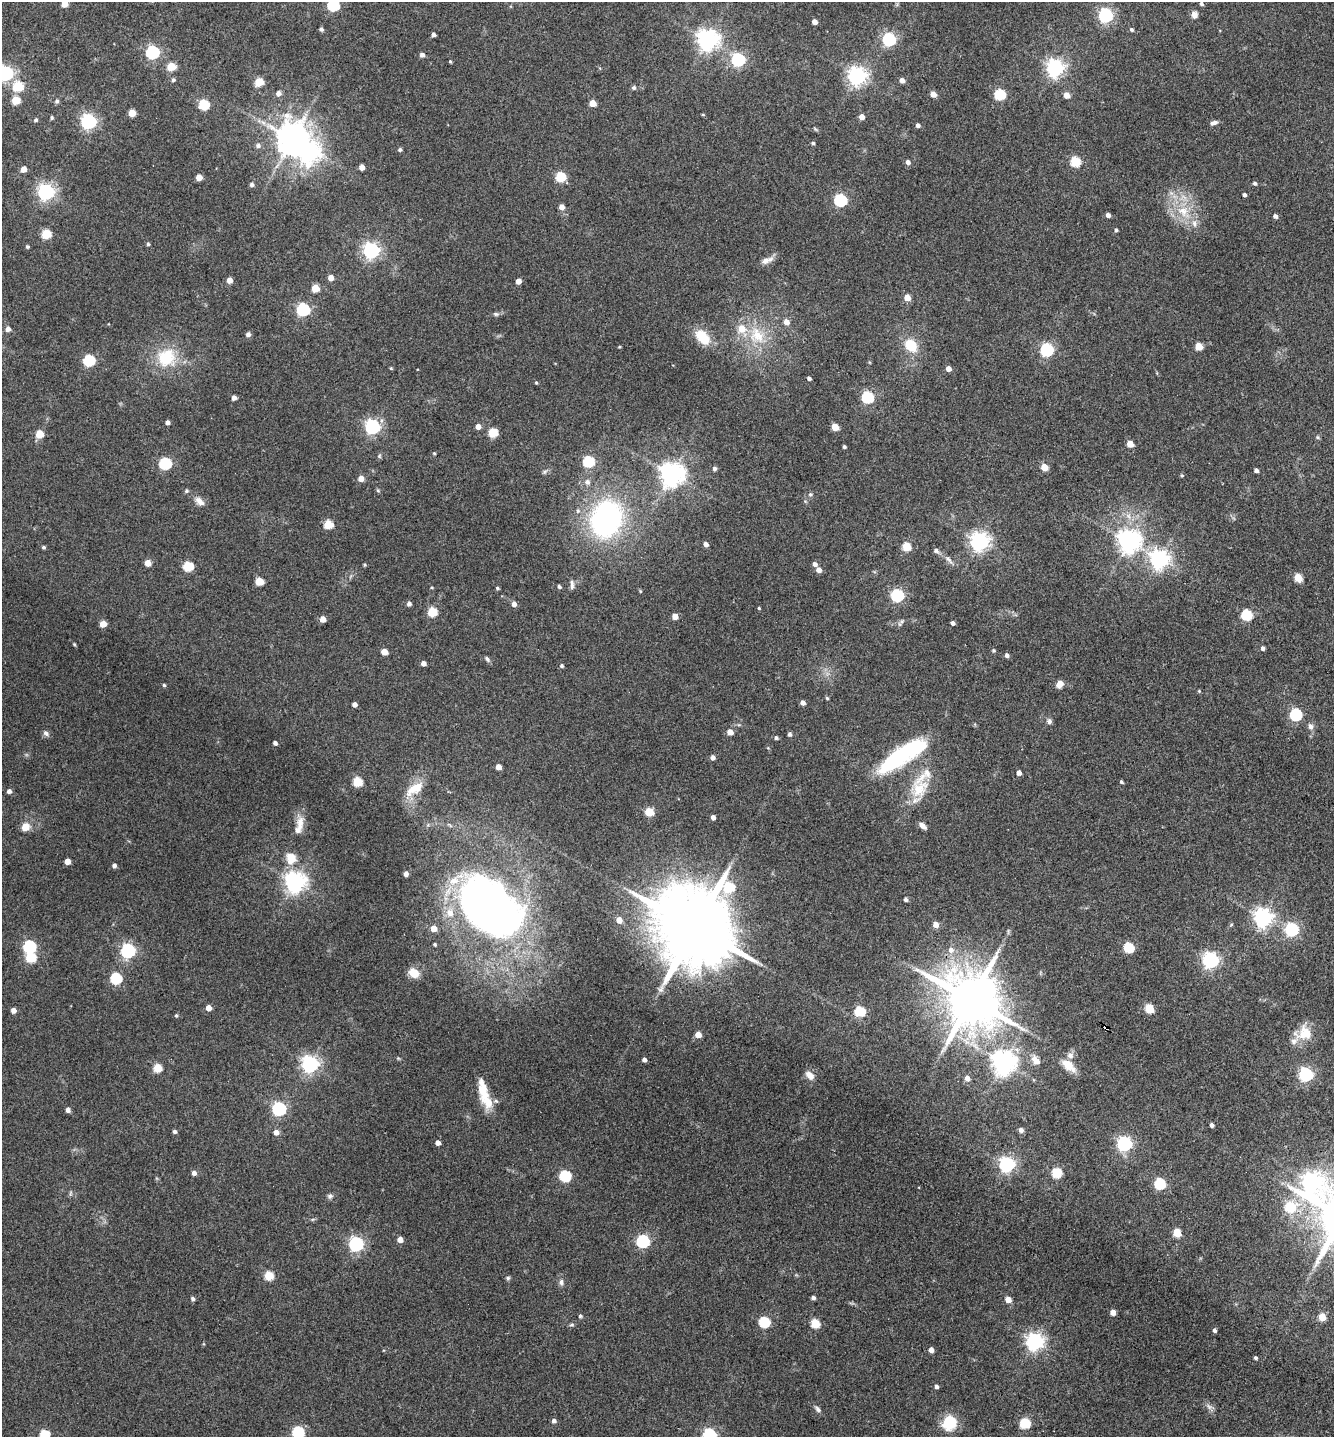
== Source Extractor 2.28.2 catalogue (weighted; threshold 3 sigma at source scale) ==
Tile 6 of 4 x 4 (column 2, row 2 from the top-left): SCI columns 1478-2809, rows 2875-4309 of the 5756 x 5746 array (HDU 1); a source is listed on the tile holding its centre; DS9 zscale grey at full resolution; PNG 1336 x 1439 px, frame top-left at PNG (2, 2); no overlay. Shown black and unused: <1% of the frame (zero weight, under 3 of 4 exposures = <1% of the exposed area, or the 3 px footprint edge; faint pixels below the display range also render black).
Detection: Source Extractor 2.28.2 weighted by HDU 2 'WHT'; one run over the whole footprint, this tile lists its part. Background 0.1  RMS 0.0084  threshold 0.0378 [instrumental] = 3 sigma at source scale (4.5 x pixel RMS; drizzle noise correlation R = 1.50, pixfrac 1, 0.05/0.05 arcsec/px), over >= 5 px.
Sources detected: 282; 1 too faint to see at this stretch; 4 inside a brighter object's white glare — not listed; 8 inside a brighter listed object's ellipse — not listed separately; the other 269 listed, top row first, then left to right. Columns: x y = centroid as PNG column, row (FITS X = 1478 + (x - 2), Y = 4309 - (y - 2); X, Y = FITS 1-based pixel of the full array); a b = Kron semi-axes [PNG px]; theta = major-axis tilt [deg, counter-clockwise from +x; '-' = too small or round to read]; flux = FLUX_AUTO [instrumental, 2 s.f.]
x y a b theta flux
64 4 5 4 - 9.6
1201 4 4 4 - 1.9
333 5 6 6 - 82
1106 15 6 6 - 190
1194 15 8 7 - 4.2
814 22 4 4 - 5.9
321 29 4 4 - 2
1132 29 5 4 - 1.5
433 35 4 4 - 2.7
889 39 6 6 - 140
707 40 7 7 - 560
152 52 6 6 - 140
422 55 5 4 - 3.2
738 59 6 6 - 140
450 61 4 3 - 0.93
171 67 5 5 - 25
1055 68 6 6 - 360
5 73 6 6 - 230
857 76 7 6 - 410
173 80 5 5 - 1.6
902 80 5 4 - 5.2
259 82 5 5 - 25
18 86 6 6 - 41
634 88 6 5 - 1.6
278 93 6 6 - 3.6
933 94 5 4 - 8
1000 94 6 5 - 68
1066 95 5 4 - 8.9
16 100 5 5 - 22
57 101 5 5 - 2
592 103 5 5 - 11
204 105 6 5 - 54
132 113 5 5 - 15
703 114 5 3 - 0.72
862 117 5 5 - 5.8
52 118 4 4 - 1.3
36 120 5 5 - 1.5
88 121 6 6 - 230
1214 123 10 5 16 2.9
918 125 4 4 - 2.8
292 139 10 9 - 1600
813 143 4 4 - 1.4
258 145 6 6 - 2.6
400 150 4 4 - 1.8
908 162 5 5 - 3.2
1075 162 5 5 - 54
362 167 5 4 - 5.8
24 169 5 4 - 7.6
199 177 5 5 - 8.6
560 177 6 5 - 43
1255 183 5 5 - 1.7
252 185 5 4 - 2.4
46 192 6 6 - 290
1244 195 3 3 - 2.3
840 200 6 6 - 110
561 207 5 5 - 5
1183 211 17 15 -33 20
1108 215 4 4 - 3.9
1275 216 5 4 - 2.8
1116 230 4 3 - 1.8
46 234 5 5 - 34
148 244 4 4 - 1.3
27 247 4 4 - 1.4
371 251 6 6 - 290
767 260 18 7 19 5.5
331 278 5 4 - 6.3
230 280 5 5 - 6.6
518 281 4 4 - 5.9
315 288 5 5 - 18
907 297 5 4 - 11
303 309 6 6 - 130
496 314 8 5 -10 1.9
786 322 5 5 - 6.4
8 329 5 5 - 3.4
248 334 5 5 - 3.3
757 335 26 20 -51 30
702 337 19 12 -47 21
911 345 13 10 -47 20
1199 346 5 5 - 20
619 347 3 3 - 0.84
1047 350 6 6 - 130
166 357 27 25 37 34
89 360 6 6 - 79
391 368 4 4 - 0.87
948 369 4 4 - 6
809 378 4 3 - 2.1
536 383 4 3 - 0.94
867 397 6 5 - 97
234 398 4 4 - 3.6
167 422 4 4 - 2.9
478 426 5 5 - 5
372 427 6 6 - 220
835 427 5 4 - 16
493 433 5 5 - 35
39 434 6 6 - 12
1317 437 5 5 - 1.2
1130 444 5 4 - 12
844 447 3 3 - 1.6
434 453 4 3 - 0.86
379 456 5 5 - 1.3
588 461 6 6 - 73
165 463 6 6 - 89
1044 467 5 4 - 15
714 469 4 4 - 2.2
1256 470 4 4 - 3.3
545 471 7 4 19 1.6
672 474 8 7 - 770
1182 475 5 4 - 1.1
361 478 5 5 - 8.3
587 482 6 6 - 3.3
186 491 5 5 - 1.5
378 491 6 4 -20 1
810 494 6 5 - 1.6
199 501 15 8 -42 5.3
606 519 26 24 53 210
328 524 5 5 - 28
980 541 7 6 - 440
1129 541 7 7 - 640
706 544 4 4 - 4
907 546 5 5 - 30
43 547 4 4 - 1.5
936 551 8 6 -30 2.2
948 559 14 6 -50 3.9
1159 559 7 6 - 420
148 563 5 5 - 10
815 564 5 4 - 3.5
364 565 4 3 - 1
188 566 5 5 - 47
819 570 5 4 - 5.4
1298 577 5 5 - 24
259 581 5 5 - 24
572 583 10 6 -83 3.1
432 587 4 3 - 0.84
559 587 4 4 - 1.9
497 588 4 4 - 1.4
640 591 5 3 - 0.84
897 595 6 6 - 120
409 604 5 5 - 2.7
514 604 5 4 - 4.5
759 608 4 3 - 0.88
432 612 5 5 - 35
1247 615 6 5 - 66
675 616 5 4 - 8.5
323 619 4 4 - 8.2
902 621 7 4 19 1.7
953 623 4 4 - 2.6
103 624 5 5 - 13
74 644 5 4 - 0.86
1263 648 4 4 - 2.4
993 650 5 5 - 1.2
384 652 5 4 - 11
1007 655 5 4 - 2.6
487 659 8 5 -53 2
423 663 4 4 - 4.1
562 666 4 4 - 1.7
1060 684 8 6 50 5.9
164 685 4 4 - 1.2
1199 691 4 4 - 0.95
827 698 4 4 - 1.2
803 703 5 4 - 3.9
355 705 4 4 - 3.9
1296 714 6 6 - 98
1049 721 7 6 - 2.6
1311 726 8 7 - 3.3
730 732 5 4 - 7.7
46 733 10 6 -34 2.6
790 734 4 4 - 2.4
776 738 4 4 - 1.7
275 743 4 4 - 2.9
713 757 4 4 - 3.6
897 758 50 18 36 76
498 767 5 4 - 7.3
1019 773 4 4 - 5
357 782 5 5 - 40
1121 782 4 4 - 1.4
415 789 28 12 32 17
919 789 29 19 52 29
9 791 5 4 - 3.1
649 812 5 5 - 30
713 817 4 4 - 4.1
300 823 17 11 80 8.7
922 825 9 5 -39 4.3
25 827 5 5 - 19
291 858 14 12 -80 13
67 861 4 4 - 7.9
114 865 4 4 - 2.6
406 874 4 4 - 3.8
295 882 7 7 - 540
906 899 4 4 - 2.6
490 908 75 44 -40 450
1263 918 7 6 - 430
619 920 5 4 - 7.8
936 924 5 4 - 7.8
1231 925 5 3 - 0.91
695 927 24 21 -34 14000
434 929 5 5 - 8.4
1292 929 6 6 - 130
435 944 3 3 - 1.2
29 947 6 6 - 110
1129 947 6 5 - 53
951 950 7 7 - 4.7
128 951 6 6 - 180
31 958 6 6 - 45
1210 960 6 6 - 290
414 973 12 9 -40 10
116 978 6 6 - 68
971 1000 16 14 -40 5700
208 1008 5 5 - 6.3
1149 1008 5 5 - 33
13 1010 5 4 - 4.4
860 1011 6 5 - 61
176 1015 5 4 - 1.2
1106 1028 5 3 - 24
1304 1033 22 18 10 17
698 1035 5 4 - 8.7
644 1060 4 4 - 3
1036 1060 14 8 -48 7.2
1004 1062 8 7 - 740
310 1064 6 6 - 330
1068 1065 21 10 -42 11
157 1068 5 5 - 27
1306 1074 6 6 - 180
810 1075 12 7 -46 6.2
967 1078 5 5 - 4.4
483 1091 35 11 -80 21
279 1109 6 6 - 160
68 1110 4 4 - 3.5
1212 1125 4 4 - 3
1021 1130 5 5 - 3.2
174 1132 4 4 - 1.9
276 1132 5 5 - 5
438 1143 4 4 - 4.6
1124 1144 6 6 - 210
1007 1164 6 6 - 230
194 1173 5 4 - 3.5
1057 1173 5 5 - 50
565 1176 6 5 - 76
1311 1182 11 9 12 350
1160 1184 6 5 - 70
330 1196 7 6 - 2.1
1290 1207 6 6 - 53
1177 1233 5 5 - 29
400 1240 4 4 - 6.8
643 1241 6 6 - 140
356 1244 6 6 - 200
269 1276 5 5 - 34
508 1278 6 5 - 1.4
561 1282 9 5 84 2.6
813 1298 4 4 - 2.3
193 1299 5 4 - 1.9
1008 1300 5 4 - 8.8
1113 1312 4 4 - 8
580 1316 4 4 - 1.4
1322 1317 5 5 - 18
764 1322 6 5 - 66
815 1323 5 5 - 36
572 1325 7 4 7 1.3
1214 1330 5 4 - 2.2
1034 1341 7 6 - 350
931 1350 4 4 - 5.2
1255 1358 4 4 - 1.6
936 1386 4 4 - 2.4
818 1409 9 5 -47 2.5
554 1421 5 5 - 2.7
950 1423 14 13 - 28
1025 1423 5 5 - 61
298 1432 6 6 - 90
44 1434 5 5 - 43
709 1435 6 6 - 140
Overlapping masked pixels (flux is a lower limit): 2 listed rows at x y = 971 1000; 1106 1028
Isophote crosses this tile's border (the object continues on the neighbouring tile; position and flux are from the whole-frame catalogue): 6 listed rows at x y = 64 4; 333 5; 5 73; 298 1432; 44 1434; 709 1435